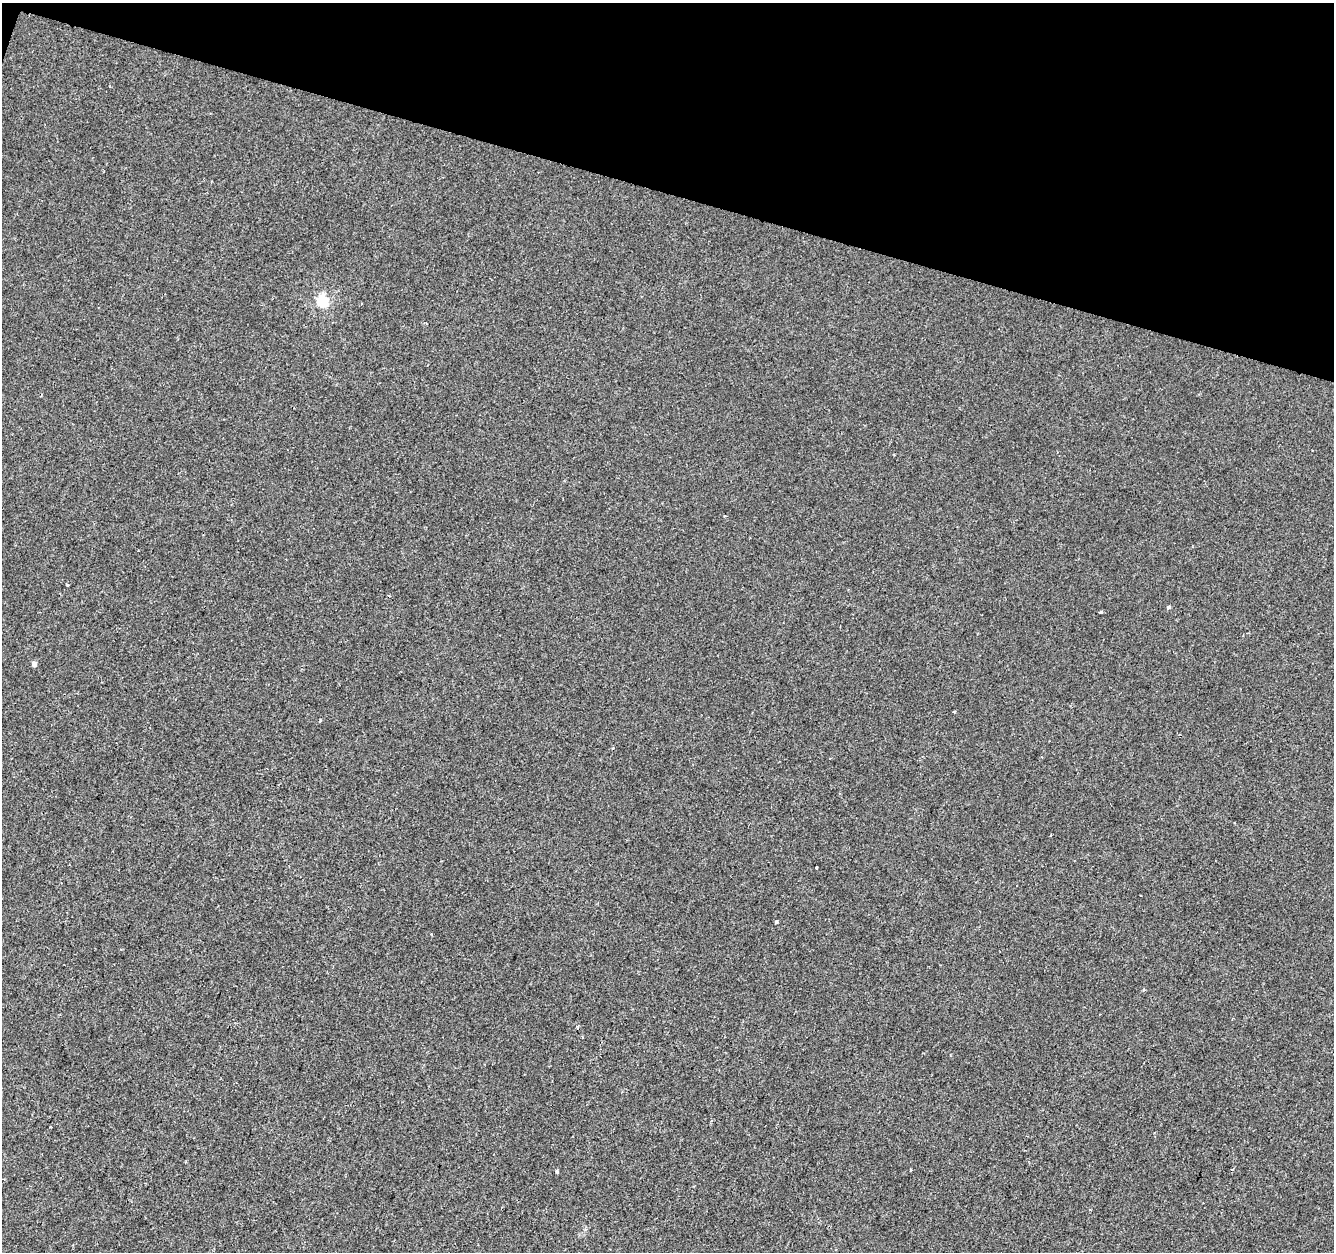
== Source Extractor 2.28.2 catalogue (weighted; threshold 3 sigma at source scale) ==
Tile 2 of 4 x 4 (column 2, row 1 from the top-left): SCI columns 1340-2671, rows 4031-5280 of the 5335 x 5497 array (HDU 1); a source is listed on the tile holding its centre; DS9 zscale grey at full resolution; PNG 1336 x 1254 px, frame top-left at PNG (2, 3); no overlay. Shown black and unused: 15% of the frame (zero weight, under 2 of 3 exposures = <1% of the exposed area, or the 3 px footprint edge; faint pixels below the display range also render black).
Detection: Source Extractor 2.28.2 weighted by HDU 2 'WHT'; one run over the whole footprint, this tile lists its part. Background -2.68e-04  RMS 0.0026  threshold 0.0118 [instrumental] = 3 sigma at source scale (4.5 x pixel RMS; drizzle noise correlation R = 1.50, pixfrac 1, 0.0396/0.0396 arcsec/px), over >= 5 px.
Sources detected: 11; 1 cosmic-ray / hot-pixel residue — not listed; the other 10 listed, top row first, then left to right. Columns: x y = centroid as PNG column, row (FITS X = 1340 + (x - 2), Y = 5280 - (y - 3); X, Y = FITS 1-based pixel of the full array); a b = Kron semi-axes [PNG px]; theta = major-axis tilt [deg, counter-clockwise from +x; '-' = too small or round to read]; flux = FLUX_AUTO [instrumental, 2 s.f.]
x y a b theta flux
322 301 6 5 - 21
67 585 3 3 - 1.6
1169 607 4 3 - 0.47
1101 612 3 3 - 0.73
34 664 5 5 - 0.94
320 721 3 3 - 0.27
1051 835 3 2 - 0.26
817 867 3 2 - 0.27
776 922 3 3 - 0.4
557 1171 4 3 - 0.89